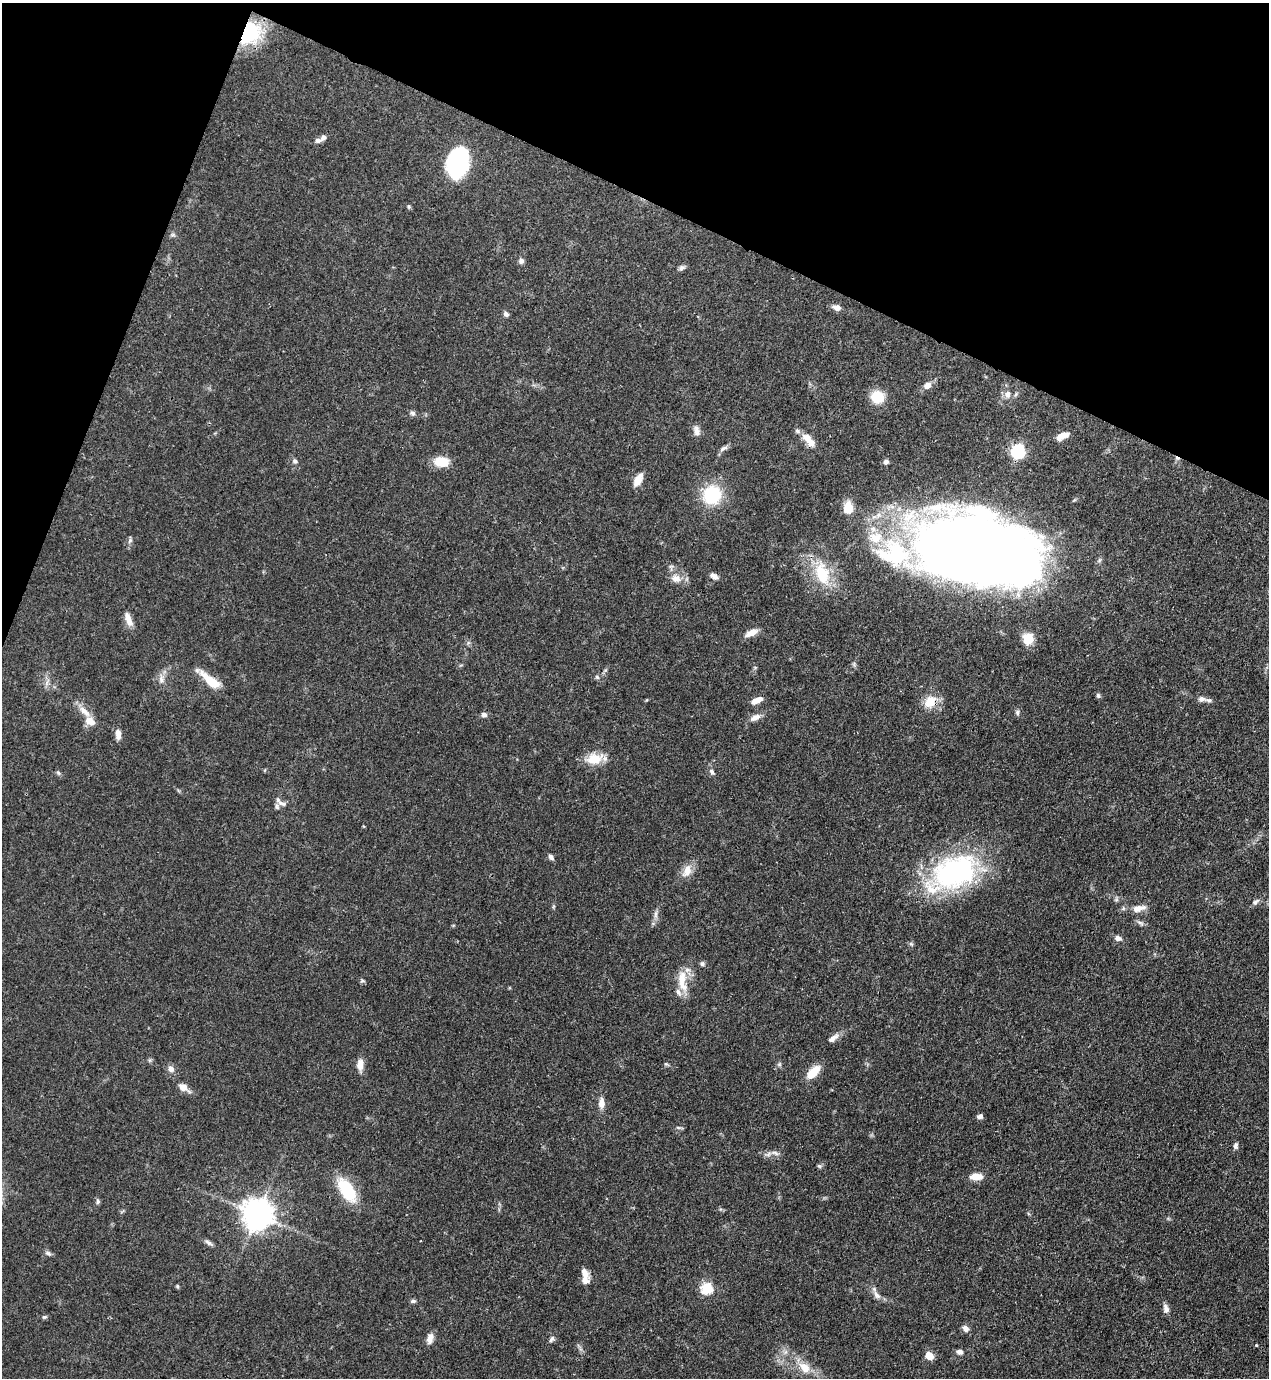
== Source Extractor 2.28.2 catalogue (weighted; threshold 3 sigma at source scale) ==
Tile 2 of 4 x 4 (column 2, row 1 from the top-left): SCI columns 1490-2756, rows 4170-5545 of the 5646 x 5587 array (HDU 1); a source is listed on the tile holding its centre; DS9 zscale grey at full resolution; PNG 1271 x 1380 px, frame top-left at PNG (2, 3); no overlay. Shown black and unused: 19% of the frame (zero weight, under 3 of 4 exposures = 7% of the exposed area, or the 3 px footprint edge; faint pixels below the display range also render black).
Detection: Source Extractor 2.28.2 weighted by HDU 2 'WHT'; one run over the whole footprint, this tile lists its part. Background 0.071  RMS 0.0036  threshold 0.0161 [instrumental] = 3 sigma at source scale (4.5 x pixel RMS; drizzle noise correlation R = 1.50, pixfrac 1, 0.05/0.05 arcsec/px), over >= 5 px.
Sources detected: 103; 1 cosmic-ray / hot-pixel residue — not listed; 11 inside a brighter listed object's ellipse — not listed separately; the other 91 listed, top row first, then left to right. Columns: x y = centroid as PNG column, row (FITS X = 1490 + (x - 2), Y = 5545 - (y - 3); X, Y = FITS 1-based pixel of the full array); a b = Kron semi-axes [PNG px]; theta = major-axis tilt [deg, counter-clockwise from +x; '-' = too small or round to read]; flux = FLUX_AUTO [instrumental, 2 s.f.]
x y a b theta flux
250 33 27 21 60 24
318 140 9 6 5 1.2
458 162 29 17 78 42
409 207 7 4 -83 0.49
173 235 7 4 -18 0.62
521 261 8 7 - 1.1
681 268 10 6 43 1
837 307 10 6 -18 2
506 314 7 6 - 0.95
927 385 9 7 31 2.2
1008 394 9 9 - 2.2
877 397 15 14 - 7.7
413 413 7 7 - 0.89
697 431 14 7 -81 1.8
1063 436 14 6 23 3.8
808 439 18 10 -37 4
723 448 12 5 27 1.2
1018 451 7 6 - 51
295 461 7 6 - 0.86
441 462 14 10 -3 7.7
886 462 6 6 - 1
638 480 14 7 61 4.1
712 495 18 17 - 20
848 508 11 9 87 6.6
876 537 23 17 5 10
130 540 8 6 55 0.87
977 552 98 50 -10 840
822 574 33 19 -72 15
714 576 10 6 -32 1.6
676 578 12 11 - 3
128 619 19 7 -71 3.1
752 632 15 7 28 3.4
1028 639 15 13 -84 4.9
597 677 6 5 - 0.64
161 679 12 7 -89 2
211 681 25 9 -40 8.6
1098 695 7 5 -59 0.67
1202 699 9 6 1 1.4
757 700 14 6 25 2.7
930 702 14 11 48 6.9
84 711 20 8 -44 3.8
1017 712 7 5 -77 0.78
484 715 7 6 - 1.2
755 717 14 7 24 2.5
118 734 13 7 -89 2.3
594 759 19 13 8 7.5
712 772 10 6 -61 1.1
58 773 7 5 -58 0.61
282 803 14 5 -17 1.4
551 857 7 5 -50 1.1
687 871 18 11 67 4
955 872 57 37 22 63
1255 902 11 6 39 1.1
1139 908 18 8 13 3.4
656 914 12 4 89 1.3
1140 923 11 5 -24 1
1118 938 8 6 -15 1.6
702 964 6 6 - 0.78
682 980 28 11 84 7
362 981 6 4 18 0.48
833 1038 16 7 37 2.1
360 1064 15 8 84 2.8
779 1064 6 5 - 0.6
171 1069 8 7 - 1.8
813 1072 18 9 47 6.1
183 1087 12 8 -33 2.5
601 1103 14 8 89 2.6
980 1116 7 5 14 1.2
1235 1146 8 6 86 0.96
775 1153 11 5 -18 1.3
819 1166 7 5 -22 0.63
976 1177 15 7 1 3.8
347 1190 26 12 -56 18
98 1201 8 5 85 0.7
257 1214 9 9 - 560
208 1243 11 5 -31 1.1
48 1253 9 5 -31 0.88
585 1276 19 7 -80 3.6
177 1286 5 4 - 0.45
707 1289 6 6 - 27
877 1295 12 7 -53 2
413 1301 8 4 14 0.77
1166 1309 13 7 -70 1.6
45 1317 7 4 18 0.54
966 1328 8 7 - 1.8
430 1338 14 8 75 2.4
552 1339 9 5 59 0.92
1256 1345 3 3 - 0.43
960 1352 8 6 -11 1.2
929 1356 7 6 - 4.8
805 1368 17 11 -45 5.4
Overlapping masked pixels (flux is a lower limit): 3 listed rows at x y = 250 33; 930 702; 955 872